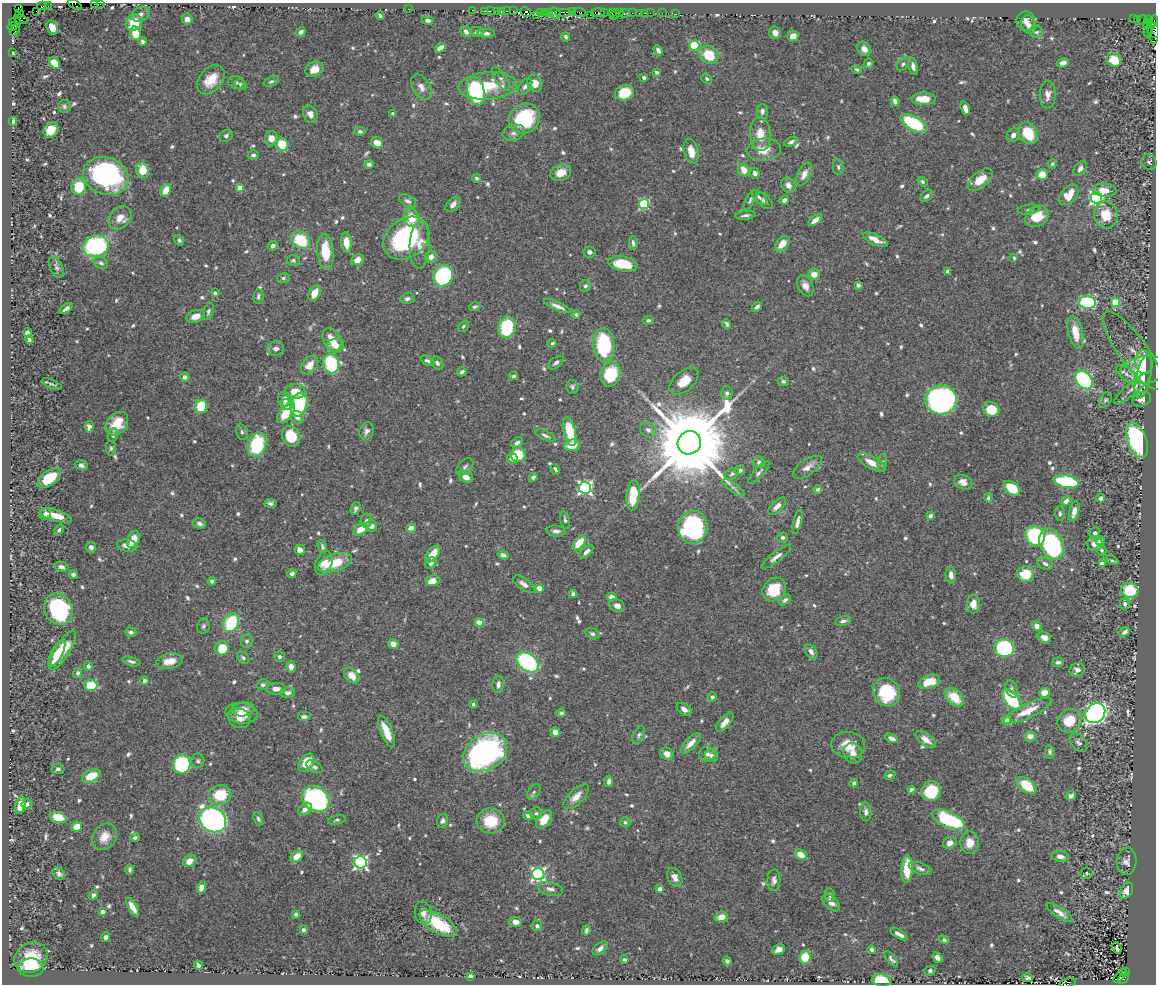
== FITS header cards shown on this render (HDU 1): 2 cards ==
NAXIS1  =                 1154
NAXIS2  =                  982

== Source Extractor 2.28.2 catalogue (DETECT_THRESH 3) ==
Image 1154 x 982 px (HDU 1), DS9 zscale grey, 1 PNG px = 1 image px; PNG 1158 x 986 px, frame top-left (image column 1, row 982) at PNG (2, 3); each listed source drawn as its Kron ellipse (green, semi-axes under 4 px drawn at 4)
Background 0.855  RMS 0.011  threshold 0.0332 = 3 sigma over >= 5 px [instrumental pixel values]
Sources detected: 749; of the 749, the 500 brightest by FLUX_AUTO listed and drawn (249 fainter detections omitted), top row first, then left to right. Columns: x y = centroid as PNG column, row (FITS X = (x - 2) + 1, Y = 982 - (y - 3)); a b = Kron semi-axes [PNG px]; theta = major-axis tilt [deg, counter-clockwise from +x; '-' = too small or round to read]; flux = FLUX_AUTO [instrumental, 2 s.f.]
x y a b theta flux
75 4 7 3 -28 56
94 4 4 2 - 41
100 4 2 2 - 13
42 6 5 2 - 44
48 6 2 2 - 9.3
18 9 3 3 - 91
408 9 2 2 - 54
473 10 3 2 - 44
36 11 2 2 - 16
484 11 2 2 - 29
491 11 3 2 - 42
497 11 2 2 - 35
501 11 3 2 - 61
506 11 3 2 - 54
513 11 2 2 - 24
526 12 6 3 -30 66
548 12 3 2 - 17
564 12 8 2 0 240
572 12 4 2 - 42
579 12 7 3 -8 140
598 12 7 3 6 130
540 13 3 2 - 43
544 13 3 2 - 58
555 13 6 5 - 210
604 13 2 2 - 24
612 13 3 2 - 61
620 13 3 2 - 38
625 13 5 3 - 75
632 13 2 2 - 11
639 13 3 2 - 68
644 13 3 2 - 34
650 13 2 2 - 23
662 13 2 2 - 10
19 14 4 3 - 110
141 14 9 7 26 3.4
615 14 5 3 - 110
675 14 2 2 - 12
536 15 2 2 - 28
590 15 2 2 - 40
380 16 4 3 - 2
21 19 7 4 -17 540
187 19 5 5 - 3.5
1133 19 3 2 - 66
1138 19 3 3 - 56
1149 19 3 3 - 40
428 20 6 4 -13 2.6
1143 20 5 3 - 26
1026 21 9 9 - 4.9
15 22 6 2 -1 21
1153 22 7 3 57 120
134 23 9 7 46 22
1147 24 5 3 - 200
1028 25 9 7 -78 4.7
13 27 5 4 - 91
52 27 7 5 -63 7.8
1154 30 8 7 - 290
15 31 6 4 58 71
301 32 5 4 - 2.3
466 32 6 5 - 3.7
477 32 7 5 -2 2.4
1037 32 6 5 - 1.6
1148 32 5 2 - 22
136 33 7 5 -77 18
486 33 8 4 1 2.8
775 33 6 5 - 3.9
1155 34 10 3 84 160
793 36 5 5 - 6.9
566 37 4 3 - 1.5
142 41 4 4 - 1.9
694 46 5 5 - 50
440 48 6 4 35 6.5
864 49 8 6 -49 5.4
658 50 5 4 - 2.7
12 53 3 2 - 18
709 55 10 8 -38 19
1114 60 7 6 - 17
54 63 6 4 -50 16
868 63 5 4 - 2.1
1063 63 6 4 20 4.4
903 64 7 5 53 1.7
913 66 9 4 -78 3.3
314 69 9 7 29 8.1
857 69 5 4 - 1.7
656 72 4 4 - 1.8
644 78 3 3 - 2.9
501 79 14 5 -56 2.9
707 79 6 4 -36 1.9
211 80 16 11 49 15
271 81 8 4 21 1.8
236 83 8 6 -13 2.1
535 83 8 7 - 8.1
241 85 6 5 - 1.6
488 86 29 13 4 31
525 86 9 6 53 2.6
421 87 14 8 -59 4.9
476 91 14 8 -78 87
625 93 9 7 13 24
1048 95 14 8 87 5
924 99 12 6 0 14
895 101 5 4 - 3.1
64 106 6 6 - 1.6
965 108 7 4 -70 4.2
762 111 7 5 90 2.6
393 113 4 3 - 2.6
310 114 9 7 -62 5.2
524 119 16 14 34 63
13 121 4 3 - 2.1
914 123 15 7 -29 60
51 130 8 7 - 11
360 131 5 4 - 2.1
514 133 11 7 16 3.9
1028 133 11 9 -56 26
760 134 17 10 -86 13
1013 135 7 6 - 3.5
226 136 7 5 32 1.8
271 138 7 6 - 6.6
791 142 7 4 23 1.9
377 143 6 5 - 8.4
282 144 7 6 - 23
764 150 17 11 6 12
691 151 12 7 -76 8.8
253 155 5 4 - 1.8
1149 162 8 7 - 2.1
369 164 5 4 - 2.1
1052 164 5 4 - 1.6
838 167 8 5 -81 1.8
1080 168 8 6 56 3.2
143 170 7 6 - 15
744 170 6 5 - 8.7
561 173 11 8 20 9
755 173 5 4 - 3
804 174 12 6 65 5.2
1042 175 5 5 - 13
106 176 23 18 -21 140
476 178 4 4 - 1.7
980 180 15 8 39 11
922 182 5 4 - 1.6
788 185 8 6 -52 4.1
79 187 8 7 - 22
240 188 4 4 - 7.9
166 190 6 5 - 9.3
1105 190 12 6 -4 9.7
1069 195 12 7 48 15
927 196 7 4 35 2.5
759 197 9 5 -45 2.1
1096 198 6 6 - 180
750 200 11 4 62 1.8
784 200 5 4 - 2.6
408 201 9 5 -30 2.6
764 201 10 6 -46 2.2
453 204 9 6 46 4.1
644 204 5 5 - 66
1029 210 11 5 8 1.8
745 215 10 4 5 2.3
1106 215 13 11 -79 16
1037 217 13 9 30 19
120 218 13 10 47 8
412 218 9 8 - 15
815 220 8 4 37 5.1
406 238 25 19 38 96
179 240 5 4 - 1.5
301 240 10 8 -36 34
875 240 14 5 -25 8.4
346 242 10 5 -84 11
633 243 7 4 -84 2.1
782 244 9 5 52 9.5
420 245 24 10 88 10
96 246 13 10 12 94
273 246 5 4 - 3.2
325 252 18 8 -84 22
590 252 6 5 - 3.1
431 257 6 5 - 4.6
1014 258 4 4 - 1.8
293 260 6 5 - 1.5
357 260 7 5 23 5.9
101 263 7 5 -29 2.1
623 264 15 7 -11 23
56 267 11 6 -65 2.3
948 272 4 4 - 4
814 274 6 5 - 6.1
443 276 11 9 66 91
283 278 6 5 - 1.5
858 285 4 4 - 1.8
585 286 6 5 - 2
805 286 11 7 -63 5
215 293 4 4 - 3.3
315 293 8 5 57 9.8
258 297 7 5 84 2
407 299 7 5 10 2.4
1087 303 8 6 -5 94
1116 303 4 4 - 32
557 306 14 4 -23 4.3
475 307 6 4 17 1.6
757 307 6 4 43 2
66 309 7 3 35 2.4
208 311 9 5 74 2
576 314 4 4 - 1.6
196 316 9 6 18 8.4
648 320 5 4 - 1.5
727 324 5 3 - 1.5
463 326 6 4 51 1.6
507 327 11 8 75 52
1075 332 17 7 -77 15
28 333 5 4 - 5.7
29 339 4 3 - 2.5
332 340 12 8 -63 12
552 343 4 3 - 1.5
604 345 17 11 -85 58
336 346 8 7 - 5.8
276 349 8 7 - 3.4
1133 350 47 14 -54 10
427 361 7 4 -26 2.3
1144 362 12 8 -81 11
437 363 7 5 -52 2.2
556 363 9 5 39 2
331 364 10 8 -75 55
310 365 10 7 50 7.8
1144 370 24 13 8 19
462 372 5 4 - 2.1
610 374 12 9 72 36
1127 374 12 6 -36 3.6
513 376 4 3 - 1.5
185 377 4 4 - 3.9
1143 377 22 7 78 9.7
1084 380 10 7 -49 91
684 381 17 10 40 12
783 381 5 4 - 1.8
52 384 11 3 -21 1.5
572 387 7 6 - 2.1
1133 388 24 6 40 5.4
295 391 10 7 -2 11
727 393 6 6 - 2
285 399 7 7 - 5.8
1142 399 9 7 22 3.8
941 400 15 14 - 250
1105 400 8 5 59 1.7
299 404 12 8 72 61
286 405 6 5 - 3.7
201 406 7 5 74 29
991 410 8 7 - 20
286 413 12 6 52 23
297 417 7 6 - 3.3
117 424 13 10 49 18
89 427 6 4 83 2.6
648 430 9 7 -39 2.6
367 431 9 7 67 2.9
570 431 15 6 -77 26
242 432 8 6 -77 2.1
113 435 7 5 82 2.1
545 435 11 4 -24 2.3
291 436 11 9 -65 25
1137 440 18 9 -70 150
517 443 6 5 - 2.5
689 443 12 11 - 15000
257 444 12 9 71 51
572 445 8 6 7 13
111 448 7 5 -82 1.6
518 455 7 7 - 23
512 459 5 5 - 3.5
759 462 6 5 - 2.6
882 462 8 4 83 1.5
872 463 15 6 -28 7.5
81 465 6 4 -17 3
465 467 10 6 46 2.3
807 467 17 7 35 5.6
555 469 5 3 - 1.5
740 470 5 5 - 2.9
759 473 14 5 48 2.5
732 474 7 5 27 1.6
466 477 7 5 -24 6.7
533 477 4 3 - 2.4
49 478 13 7 38 21
963 482 9 7 -23 5.7
1067 482 12 6 -11 67
585 488 6 6 - 170
734 488 13 4 -36 2.5
1012 488 9 6 -36 25
818 489 4 4 - 2
633 495 15 6 83 30
988 498 4 4 - 2.1
1101 498 4 3 - 3.4
1066 501 5 4 - 4
270 503 6 4 -8 2
777 506 11 5 45 5.1
356 509 7 4 70 2.1
1074 512 10 5 77 6.3
45 514 6 5 - 3.3
1060 514 7 5 -89 1.7
56 516 16 5 -16 10
930 516 4 4 - 2.4
565 520 9 5 -75 1.8
366 521 7 5 78 2
797 522 12 4 77 3.9
199 523 7 5 -20 2.1
371 526 6 5 - 4.2
693 527 16 14 86 140
411 528 5 4 - 4
361 529 7 5 33 9.6
59 530 6 4 55 1.7
556 531 9 5 -6 3.6
1095 533 5 5 - 2
1035 536 10 9 - 92
783 537 5 5 - 1.9
133 539 9 5 64 13
1100 541 4 4 - 2.8
579 543 9 5 51 18
1052 544 17 11 -68 100
1095 544 7 7 - 5.7
127 545 10 6 -8 5.5
91 547 5 5 - 2.7
322 547 7 4 -74 1.7
300 550 5 5 - 5.6
1101 550 6 4 -61 1.6
586 552 8 4 43 4
433 554 9 5 51 12
503 555 5 4 - 2.8
776 557 18 5 38 4.3
1112 560 7 4 -27 1.6
324 563 12 8 69 6.8
335 563 18 8 17 23
431 563 6 5 - 2.4
1102 563 4 4 - 9.7
1045 564 8 5 -23 3
61 567 7 5 -10 2.9
292 574 5 4 - 1.9
1026 574 8 8 - 18
73 575 4 4 - 1.8
951 575 8 5 -84 4.8
212 581 4 4 - 2.6
433 581 7 5 16 9.1
524 584 12 6 -35 4.4
539 588 4 4 - 9.4
774 590 13 11 45 22
1130 590 8 7 - 32
573 594 4 4 - 2
611 597 5 4 - 4.9
785 600 6 4 40 2
973 604 9 6 88 7.9
1125 604 6 5 - 2.7
617 606 8 6 -24 4.2
58 609 16 13 -64 73
843 621 8 4 13 2.8
231 623 10 7 63 39
479 623 4 4 - 17
203 626 8 6 79 1.9
1037 626 5 4 - 5.3
131 632 6 4 -20 2.3
1125 632 6 4 41 3.1
592 634 7 5 -24 1.9
1044 638 7 5 -29 4.4
247 641 6 6 - 2.2
393 644 5 5 - 5.9
222 648 7 6 - 15
1004 648 10 9 - 84
62 650 22 7 57 30
811 652 8 5 -57 3.5
57 653 14 5 62 14
280 657 5 5 - 2.1
243 658 7 5 -43 1.7
131 661 9 4 -16 2.1
169 661 13 7 11 11
528 662 12 8 -38 96
1058 662 6 5 - 1.7
88 666 4 4 - 2.7
291 667 6 4 -84 3.3
1077 670 8 7 - 3.4
78 673 5 4 - 2.1
352 675 9 6 -47 8.2
144 681 4 4 - 2.4
929 682 11 6 20 18
498 684 8 5 82 3.7
91 685 6 6 - 29
263 685 6 5 - 2
276 689 10 6 -1 4.5
1012 689 9 5 -70 2.1
886 692 14 13 - 41
288 693 7 5 7 3.7
1045 693 5 5 - 11
712 697 5 4 - 1.6
954 697 11 7 -43 19
1011 699 12 7 -49 53
473 704 4 4 - 1.7
243 709 11 7 10 6.7
684 709 8 5 -35 4.3
1028 711 26 7 25 16
241 713 16 10 -9 11
561 713 4 4 - 1.9
1095 713 11 9 44 370
304 717 7 5 0 2.5
239 718 11 9 -27 6.6
1007 720 5 4 - 3.3
1070 721 13 11 41 19
725 722 11 5 50 6.4
386 732 17 5 -67 15
555 732 5 5 - 5.5
639 735 9 5 65 1.9
1030 736 6 5 - 5.5
892 738 7 4 -25 4
926 740 12 6 -36 5.6
1078 742 10 7 -51 2.5
691 743 13 5 45 7.1
848 745 17 13 -7 14
485 752 23 17 33 220
1050 752 7 5 -83 2.1
853 753 10 9 - 5.8
667 754 7 6 - 6.3
707 754 8 7 - 3.4
712 756 6 6 - 3.2
198 761 7 6 - 1.8
306 763 10 6 54 18
182 764 9 9 - 75
314 767 9 5 -30 2.1
58 769 6 5 - 2
890 775 6 4 27 1.6
91 776 10 6 26 15
609 781 6 4 81 2.2
854 783 4 4 - 1.9
1027 786 11 6 -36 26
911 789 4 3 - 1.9
931 791 10 9 - 32
534 792 8 5 50 2.1
220 795 11 9 14 28
1071 796 5 4 - 2.3
576 797 16 7 44 7.6
316 799 15 12 -34 190
27 804 5 5 - 2.3
20 805 9 5 76 8
305 809 7 5 41 4.6
866 812 9 5 -88 2.8
536 813 6 5 - 1.7
528 816 5 4 - 1.5
58 818 8 5 -14 17
258 819 7 4 -66 1.7
213 820 14 12 -34 230
337 820 9 4 13 1.5
544 820 10 6 55 13
949 820 17 7 -24 71
442 821 7 5 71 2.5
491 821 14 12 -3 23
625 822 5 5 - 1.5
77 827 5 4 - 11
105 837 14 11 55 9.5
135 838 4 3 - 1.8
950 843 7 5 26 4.9
970 843 11 9 90 9.3
801 855 6 4 -34 13
297 856 7 5 39 9.7
1060 856 8 5 -8 4.9
190 861 7 5 36 6.2
1127 861 13 10 87 4.3
361 862 6 6 - 200
130 869 5 4 - 1.7
907 869 14 5 88 24
920 869 12 5 -20 3.3
1087 873 6 5 - 1.7
59 874 7 5 -40 2.6
538 874 6 6 - 200
675 877 10 7 -61 5.2
774 880 11 6 88 3.4
201 888 6 4 73 4.8
551 889 13 6 -14 3.6
660 889 4 4 - 3.4
1127 890 8 6 60 6.8
93 895 5 4 - 2.1
830 895 7 4 -84 2
831 903 11 6 -42 4.4
133 907 10 4 -59 7.2
102 911 3 3 - 4.1
423 913 11 8 -80 4.7
1060 913 15 5 -34 5.7
296 914 4 3 - 1.8
721 917 7 5 17 7.9
515 922 6 5 - 3.5
438 924 21 9 -31 34
537 926 5 5 - 2.6
303 930 4 3 - 2.5
586 930 5 4 - 2
899 934 9 3 -31 4.2
106 937 5 4 - 3.1
944 940 5 4 - 1.6
600 948 9 5 41 2.9
1117 948 6 3 -67 1.9
779 949 6 5 - 4.6
872 950 4 4 - 2
805 957 6 5 - 20
31 958 17 14 32 24
937 958 6 4 -48 3.7
891 959 9 4 -49 1.9
624 960 4 3 - 1.5
727 961 4 4 - 2.5
198 965 4 3 - 3.2
31 968 13 9 0 37
930 971 5 5 - 1.9
1125 971 2 2 - 62
470 976 4 3 - 9.7
1120 976 8 3 47 400
1028 978 5 4 - 1.9
1124 978 6 4 42 800
881 980 9 6 -8 42
1068 983 8 3 12 720
At the frame edge (FLAGS 8, measured only in part): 7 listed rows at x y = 75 4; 94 4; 100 4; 1153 22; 1154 30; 1155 34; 1068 983
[249 fainter detections neither listed nor drawn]